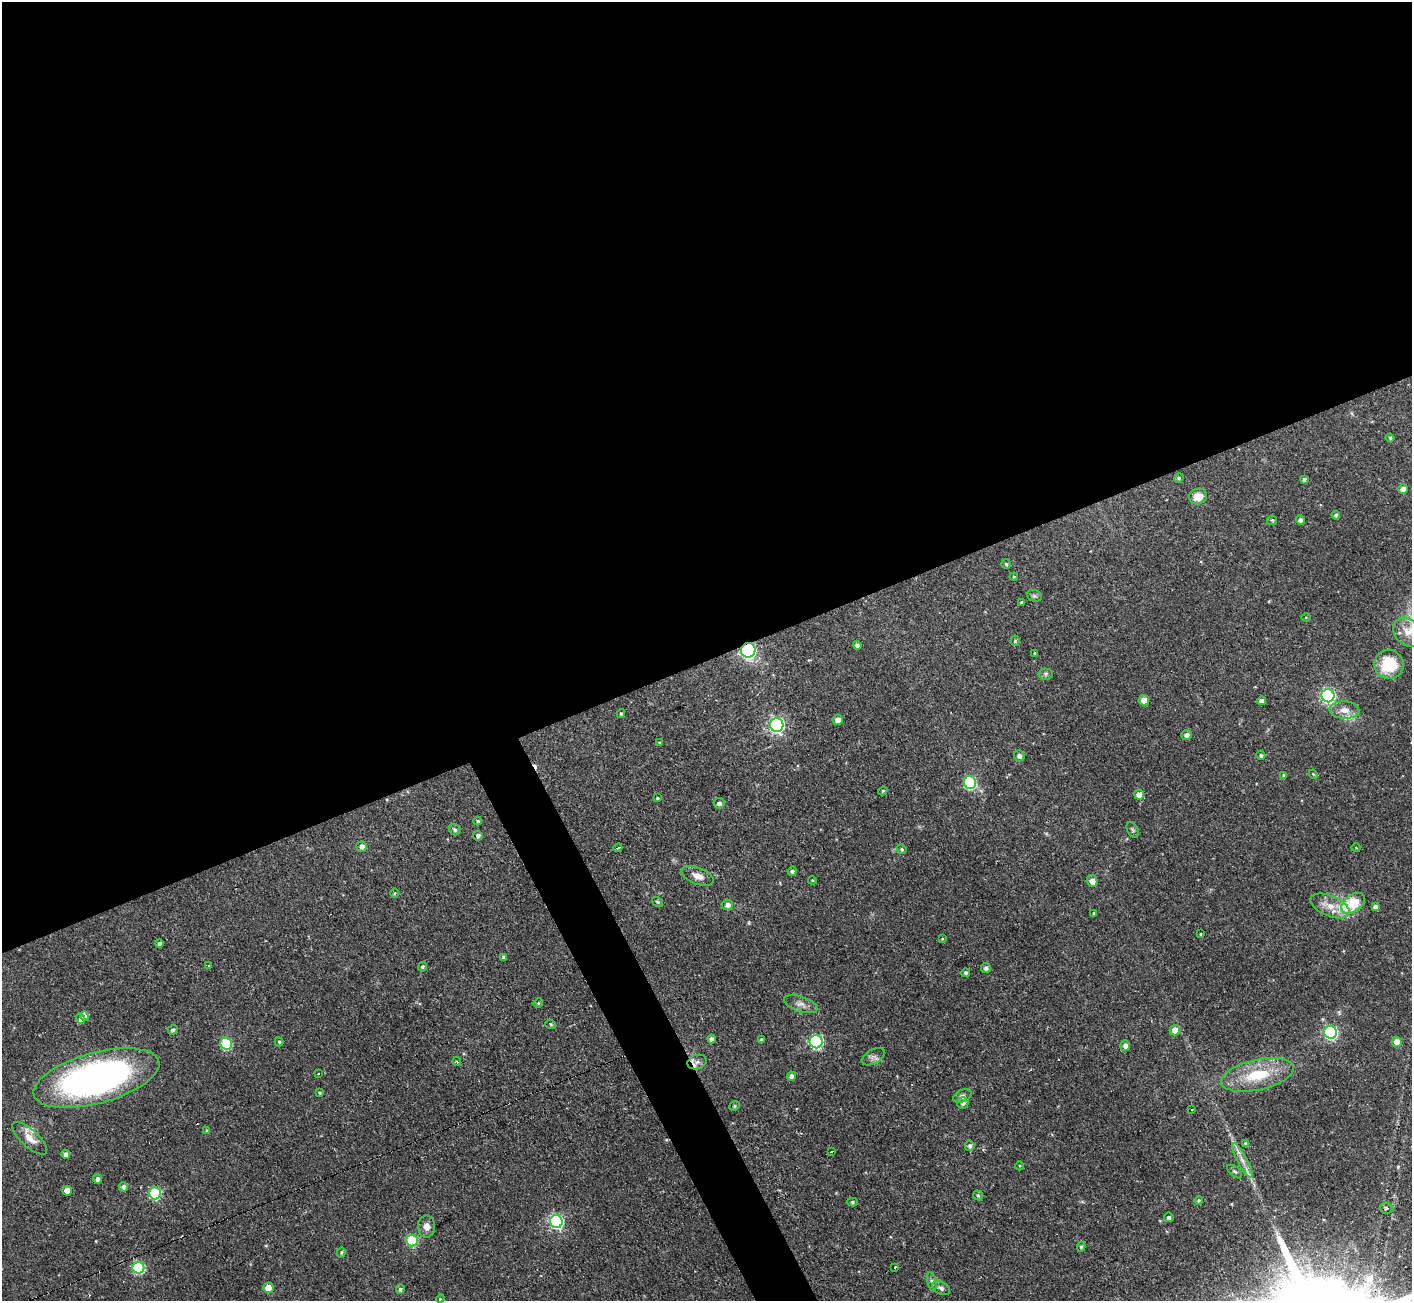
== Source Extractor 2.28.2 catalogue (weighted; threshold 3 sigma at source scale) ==
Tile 2 of 4 x 4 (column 2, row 1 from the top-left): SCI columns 1411-2820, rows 4045-5343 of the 5641 x 5624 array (HDU 1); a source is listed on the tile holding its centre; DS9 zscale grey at full resolution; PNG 1414 x 1303 px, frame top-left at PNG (2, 2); each listed source drawn as its Kron ellipse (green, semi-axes under 4 px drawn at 4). Shown black and unused: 53% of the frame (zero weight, under 2 of 3 exposures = <1% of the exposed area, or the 3 px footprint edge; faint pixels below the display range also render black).
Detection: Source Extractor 2.28.2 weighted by HDU 2 'WHT'; one run over the whole footprint, this tile lists its part. Background 0.0722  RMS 0.0059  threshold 0.0263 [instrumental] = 3 sigma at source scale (4.5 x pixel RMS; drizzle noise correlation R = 1.50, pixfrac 1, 0.05/0.05 arcsec/px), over >= 5 px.
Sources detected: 127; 3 cosmic-ray / hot-pixel residue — neither listed nor drawn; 2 inside a brighter listed object's ellipse — not listed separately; the other 122 listed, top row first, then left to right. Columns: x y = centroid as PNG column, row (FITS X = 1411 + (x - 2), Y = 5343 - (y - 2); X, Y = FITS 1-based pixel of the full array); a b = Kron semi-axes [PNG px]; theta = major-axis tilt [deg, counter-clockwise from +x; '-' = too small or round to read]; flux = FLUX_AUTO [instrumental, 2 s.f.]
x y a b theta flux
1390 438 4 4 - 0.85
1179 478 5 4 - 0.72
1304 479 4 4 - 1.1
1403 489 5 5 - 4.3
1198 496 9 8 - 6.6
1336 515 4 4 - 1.2
1272 520 5 4 - 0.69
1301 520 4 4 - 2.1
1006 564 4 4 - 0.76
1014 577 4 4 - 0.6
1034 596 7 5 -20 1.3
1021 602 3 3 - 0.84
1306 617 4 3 - 0.45
1408 632 16 12 -48 6.9
1015 641 5 4 - 1
857 645 4 4 - 1.8
748 650 7 7 - 89
1035 653 3 3 - 0.6
1389 664 14 14 - 22
1045 674 7 6 - 1.3
1328 696 6 6 - 110
1144 700 5 5 - 5.5
1262 701 4 4 - 2.6
1344 710 15 8 -2 5.1
621 713 4 3 - 0.9
838 720 5 5 - 4.7
777 725 7 6 - 130
1186 735 5 5 - 2.1
659 743 4 3 - 0.54
1261 755 4 4 - 1.3
1019 756 5 5 - 2
1313 774 5 3 - 0.54
1284 775 4 4 - 0.95
970 782 6 6 - 52
883 791 4 4 - 0.66
1139 795 5 5 - 6.1
657 798 4 3 - 0.97
719 803 5 5 - 2
478 821 4 3 - 0.86
455 830 6 5 - 1.2
1133 830 8 5 -61 1.2
478 836 5 4 - 1.8
362 846 5 5 - 2.2
618 848 4 3 - 1.6
1356 848 4 3 - 0.41
902 849 5 4 - 0.86
792 871 4 4 - 1.5
698 876 17 8 -20 5.1
812 880 4 3 - 0.51
1092 881 6 5 - 4.1
394 893 5 3 - 0.51
658 902 6 4 -34 0.74
1353 903 13 8 37 22
727 905 5 5 - 2.5
1330 906 21 10 -23 8.8
1375 907 4 4 - 2.3
1094 913 4 3 - 0.48
1201 934 4 2 - 0.45
942 939 4 3 - 0.48
159 944 4 4 - 1.8
504 957 4 3 - 1.3
209 965 3 3 - 0.82
422 967 5 4 - 0.89
986 968 5 5 - 1.7
966 973 4 4 - 1.4
538 1003 5 4 - 0.69
801 1004 17 7 -19 3.6
84 1016 5 4 - 9.6
80 1018 5 4 - 2.3
551 1025 5 3 - 0.67
173 1030 5 4 - 1.2
1175 1030 5 5 - 6.3
1331 1032 6 6 - 92
711 1039 4 4 - 2
761 1040 4 3 - 1.1
279 1042 5 4 - 0.91
816 1042 6 6 - 82
1397 1042 5 5 - 7.4
226 1044 6 5 - 41
1125 1046 5 5 - 2.2
873 1057 12 7 29 2.5
457 1061 4 3 - 1.1
697 1062 10 7 17 3
318 1074 3 2 - 0.53
1257 1075 37 15 13 25
792 1076 5 4 - 2.7
96 1078 65 25 15 230
319 1093 4 3 - 0.7
962 1096 10 6 27 1.9
963 1103 6 5 - 2
735 1106 5 4 - 0.92
1191 1109 3 3 - 3.4
207 1131 4 4 - 0.84
30 1138 22 8 -42 6.7
1246 1144 4 4 - 1.7
970 1146 5 4 - 1.6
832 1152 3 2 - 1.1
66 1154 4 4 - 2.8
1242 1161 20 5 -62 4.4
1020 1166 4 3 - 0.52
1235 1171 9 5 -40 1.1
98 1179 4 4 - 2.2
123 1187 5 4 - 1.6
67 1191 5 4 - 5.2
155 1193 6 6 - 51
978 1195 5 4 - 1.2
1199 1200 4 4 - 0.96
853 1202 5 4 - 0.97
1386 1208 6 5 - 1.4
1169 1217 5 5 - 1.4
556 1222 6 6 - 96
427 1227 11 8 -90 3.8
412 1241 6 5 - 35
1081 1247 5 3 - 0.83
341 1252 5 4 - 0.87
895 1267 3 2 - 0.89
138 1268 6 6 - 55
932 1282 10 4 -78 1.6
268 1288 5 5 - 8.7
941 1288 10 6 -27 1.9
400 1289 5 4 - 1.1
440 1299 4 3 - 0.55
Overlapping masked pixels (flux is a lower limit): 1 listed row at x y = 748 650